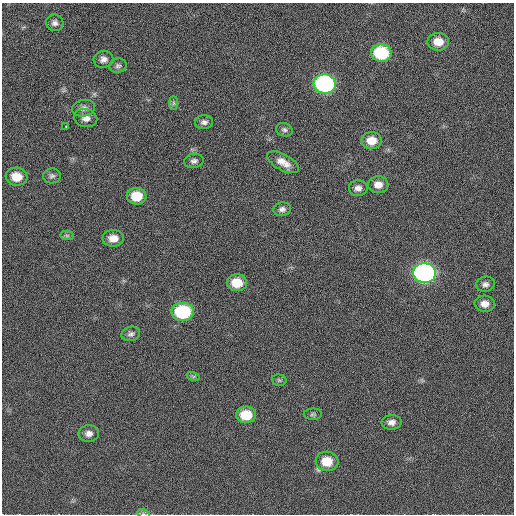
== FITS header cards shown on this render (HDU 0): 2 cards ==
NAXIS1  =                  512  /
NAXIS2  =                  512  /

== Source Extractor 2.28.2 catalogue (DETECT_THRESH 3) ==
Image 512 x 512 px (HDU 0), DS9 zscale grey, 1 PNG px = 1 image px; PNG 516 x 516 px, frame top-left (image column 1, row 512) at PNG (2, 3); each listed source drawn as its Kron ellipse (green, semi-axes under 4 px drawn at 4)
Background 108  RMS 12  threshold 35.9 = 3 sigma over >= 5 px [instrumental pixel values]
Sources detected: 37; all 37 listed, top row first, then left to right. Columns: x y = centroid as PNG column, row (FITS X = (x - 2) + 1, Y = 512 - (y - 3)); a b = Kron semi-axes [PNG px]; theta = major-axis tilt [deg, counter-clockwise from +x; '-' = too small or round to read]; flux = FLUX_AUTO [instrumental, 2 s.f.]
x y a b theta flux
55 23 8 8 - 3400
438 42 10 8 0 11000
381 53 10 9 - 49000
103 59 10 8 12 4200
118 66 9 7 14 2300
325 84 11 9 -6 160000
174 103 7 4 90 1500
83 108 12 8 11 3900
86 118 11 9 -13 5700
204 122 9 7 2 3000
66 126 3 2 - 740
284 130 8 6 -18 2200
372 141 10 8 0 11000
194 161 10 7 9 2900
283 162 17 8 -29 8600
52 176 9 7 4 2500
17 177 11 9 -6 12000
378 185 10 8 0 6800
358 188 9 8 - 4200
137 196 10 8 -5 18000
282 209 9 6 11 3000
67 236 7 4 -1 1500
113 238 10 8 0 8000
424 273 11 10 - 290000
237 283 10 8 -5 16000
485 284 9 7 14 3600
485 304 10 8 -5 6600
183 312 11 9 2 60000
131 334 9 7 14 2700
193 376 7 4 -18 1400
279 380 7 5 -13 1600
313 414 9 5 1 1800
246 415 10 8 2 21000
391 422 10 7 1 4800
89 434 10 8 1 4600
327 461 11 9 -6 17000
143 513 6 4 -20 1200
At the frame edge (FLAGS 8, measured only in part): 1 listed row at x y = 143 513